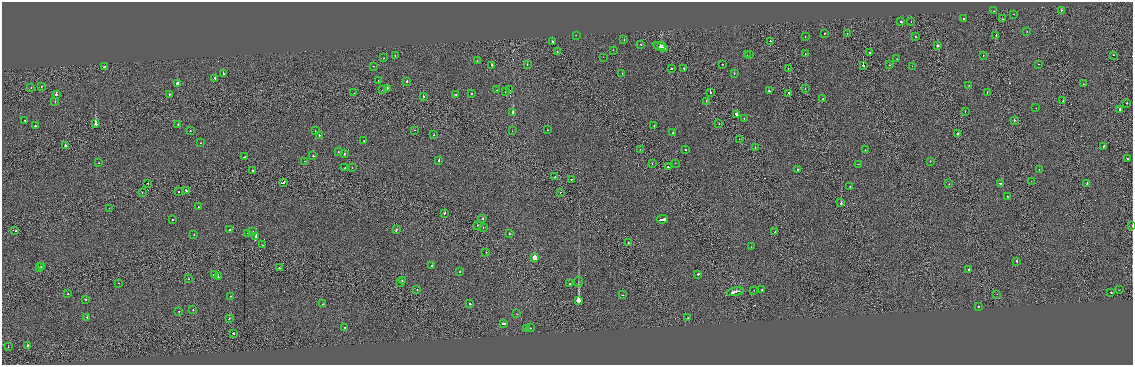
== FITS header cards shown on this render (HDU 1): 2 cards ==
NAXIS1  =                 2261
NAXIS2  =                  726

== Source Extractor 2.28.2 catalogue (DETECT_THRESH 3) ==
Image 2261 x 726 px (HDU 1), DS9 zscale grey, zoomed out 1/2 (1 PNG px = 2 x 2 image px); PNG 1135 x 367 px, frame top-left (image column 1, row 726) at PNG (2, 2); each listed source drawn as its Kron ellipse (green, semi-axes under 4 px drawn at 4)
Background -0.00485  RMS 0.88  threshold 2.63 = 3 sigma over >= 5 px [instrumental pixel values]
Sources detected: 221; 12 cannot appear on this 1/2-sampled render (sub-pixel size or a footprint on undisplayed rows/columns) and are neither listed nor drawn; the other 209 listed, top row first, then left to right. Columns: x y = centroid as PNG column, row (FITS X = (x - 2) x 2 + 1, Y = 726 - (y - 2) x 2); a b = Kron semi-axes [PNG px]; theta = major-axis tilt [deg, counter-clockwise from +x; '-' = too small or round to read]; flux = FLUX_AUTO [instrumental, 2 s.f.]
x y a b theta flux
1061 10 2 2 - 460
994 11 2 1 - 450
1014 14 2 1 - 150
964 18 2 2 - 500
1002 19 2 1 - 270
901 22 2 2 - 1800
911 22 2 1 - 180
1027 31 2 2 - 200
847 33 2 1 - 1200
824 34 2 2 - 230
576 35 2 1 - 370
805 36 2 2 - 410
996 36 2 1 - 880
916 37 2 2 - 720
624 40 2 2 - 290
770 41 2 1 - 590
552 42 2 2 - 1200
641 45 2 2 - 400
661 45 4 2 - 2100
937 46 3 2 - 960
661 47 8 2 -19 3500
613 50 2 2 - 240
557 52 3 1 - 4500
870 53 2 2 - 1700
749 54 2 1 - 900
805 54 2 1 - 620
395 55 2 2 - 390
747 55 2 1 - 580
983 55 2 1 - 430
1113 55 2 1 - 240
603 57 2 1 - 110
384 58 2 1 - 160
897 59 2 1 - 190
477 61 2 2 - 340
527 64 2 1 - 330
722 64 2 2 - 550
1038 64 2 1 - 210
492 65 2 2 - 930
863 65 2 1 - 5400
889 65 2 1 - 240
104 66 2 2 - 960
374 66 2 2 - 290
912 66 2 1 - 300
683 68 2 1 - 540
672 69 2 2 - 510
788 69 2 1 - 290
734 73 2 2 - 360
223 74 2 2 - 880
622 74 2 1 - 120
215 78 2 2 - 590
378 80 2 1 - 450
407 81 2 2 - 650
177 83 2 2 - 1800
1083 84 2 2 - 160
969 85 2 1 - 190
42 86 2 1 - 460
31 88 2 1 - 240
387 88 2 2 - 770
805 89 2 1 - 380
383 90 2 2 - 340
497 90 2 1 - 190
510 90 2 1 - 7400
769 91 2 2 - 2200
505 92 2 2 - 250
710 92 2 2 - 580
987 92 2 2 - 450
354 93 2 1 - 180
789 93 2 1 - 1200
56 94 2 2 - 2800
169 94 2 2 - 350
456 94 2 2 - 800
471 94 2 2 - 320
423 97 2 2 - 830
823 99 3 2 - 1200
55 101 2 1 - 190
706 101 2 1 - 640
1063 101 2 2 - 570
1127 103 2 2 - 320
1036 108 2 1 - 320
1120 109 2 2 - 650
965 111 2 1 - 240
513 112 2 2 - 3500
737 114 3 2 - 2700
744 119 2 1 - 190
25 120 2 2 - 670
1014 121 2 2 - 650
95 124 2 2 - 4700
178 124 2 1 - 320
719 124 2 1 - 620
35 126 2 2 - 380
654 126 2 1 - 280
190 130 2 1 - 240
414 130 2 1 - 290
548 130 2 2 - 240
315 131 2 2 - 290
512 131 2 1 - 120
673 133 2 2 - 560
958 134 3 2 - 1100
319 135 2 2 - 650
434 135 2 2 - 360
739 139 2 1 - 120
364 141 2 2 - 590
201 143 2 2 - 220
65 146 2 2 - 1300
1104 146 2 2 - 490
755 147 2 1 - 590
640 149 2 1 - 220
685 150 2 1 - 260
865 150 2 2 - 290
338 152 2 2 - 390
344 154 2 2 - 830
313 156 2 2 - 780
245 157 3 2 - 2100
1128 159 2 1 - 630
439 160 2 2 - 760
304 161 2 1 - 140
930 161 2 2 - 270
99 163 2 2 - 300
675 163 2 1 - 260
652 164 2 1 - 320
858 164 3 1 - 200
668 167 3 2 - 1300
345 168 2 1 - 650
352 168 2 1 - 170
1039 169 2 2 - 240
252 170 2 2 - 2100
797 170 2 2 - 440
555 177 2 1 - 570
571 179 2 2 - 670
1031 181 2 1 - 490
283 182 3 2 - 1100
148 183 2 1 - 690
1001 183 3 2 - 1800
949 184 2 1 - 240
1087 184 2 2 - 6600
850 187 2 2 - 810
186 190 2 2 - 800
179 192 2 1 - 330
560 192 2 1 - 1500
142 193 2 1 - 430
1007 196 2 2 - 550
841 203 2 1 - 3900
198 207 2 2 - 330
109 208 2 1 - 200
444 213 2 1 - 1800
172 219 2 2 - 750
483 219 2 2 - 850
662 219 6 2 7 16000
477 225 2 1 - 350
1132 226 2 1 - 320
483 228 2 1 - 250
15 230 3 2 - 700
229 230 2 2 - 570
396 230 3 2 - 550
253 232 2 2 - 380
775 232 2 2 - 680
248 233 2 2 - 550
509 233 2 2 - 240
194 234 2 2 - 400
256 237 4 2 - 7600
628 243 2 2 - 450
263 245 2 1 - 340
751 247 2 2 - 180
486 252 2 1 - 410
535 258 3 2 - 2800
1017 261 2 2 - 980
432 266 2 2 - 1300
41 267 2 2 - 270
40 268 2 2 - 590
279 268 2 2 - 620
969 270 2 2 - 1800
460 271 2 2 - 1200
698 274 2 2 - 8800
214 275 2 2 - 1800
218 277 2 2 - 440
188 279 2 2 - 280
402 280 2 1 - 300
578 282 5 2 - 140
119 283 2 1 - 240
401 283 2 1 - 370
569 284 2 1 - 310
417 290 2 1 - 300
762 290 2 2 - 420
1119 290 2 1 - 330
754 291 2 2 - 330
735 292 8 2 11 3800
1111 292 2 2 - 1000
67 294 2 1 - 1600
997 294 2 1 - 170
622 295 2 2 - 310
230 296 2 2 - 270
86 299 2 2 - 620
578 300 3 2 - 150000
323 304 2 1 - 450
470 304 2 2 - 590
978 306 2 2 - 1800
193 310 2 2 - 420
179 311 2 1 - 420
517 314 2 2 - 220
87 317 2 2 - 430
229 318 2 2 - 750
688 318 2 1 - 260
503 324 3 2 - 3400
345 327 2 2 - 280
530 328 2 2 - 460
527 329 2 2 - 2200
233 333 2 2 - 860
27 346 2 2 - 950
8 347 2 1 - 590
At the frame edge (FLAGS 8, measured only in part): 1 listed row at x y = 1132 226
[12 sub-pixel or undisplayed-footprint detections neither listed nor drawn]